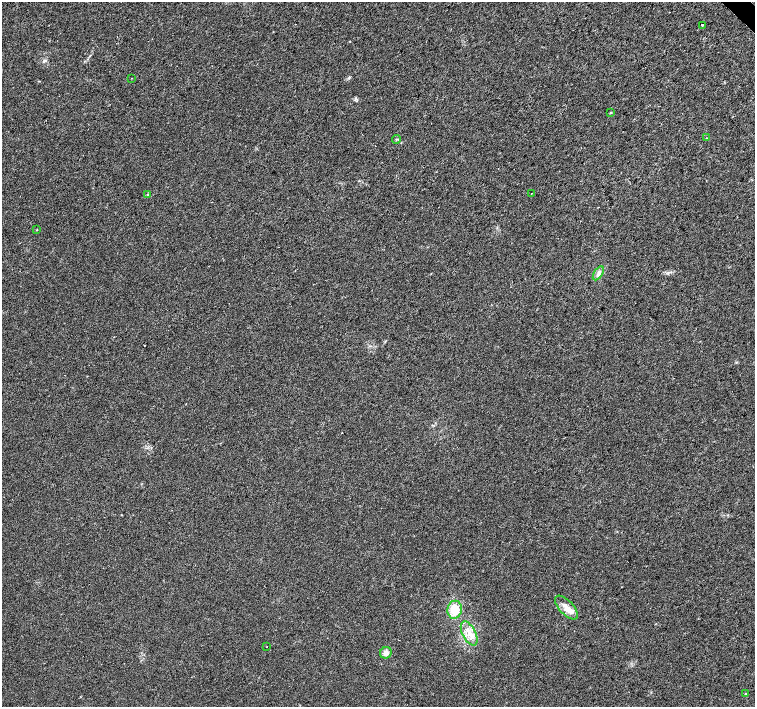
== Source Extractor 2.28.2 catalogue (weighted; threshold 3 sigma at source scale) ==
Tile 10 of 4 x 4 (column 2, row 3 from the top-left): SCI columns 1512-3017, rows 1633-3041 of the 6029 x 6018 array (HDU 1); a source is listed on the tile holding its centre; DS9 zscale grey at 2 x 2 block average (1 PNG px = mean of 2 x 2 image px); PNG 757 x 709 px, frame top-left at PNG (2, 2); each listed source drawn as its Kron ellipse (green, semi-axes under 4 px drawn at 4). Shown black and unused: <1% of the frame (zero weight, under 2 of 3 exposures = <1% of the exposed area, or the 3 px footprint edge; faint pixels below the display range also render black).
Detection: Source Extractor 2.28.2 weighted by HDU 2 'WHT'; one run over the whole footprint, this tile lists its part. Background 0.0207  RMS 0.0052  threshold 0.0236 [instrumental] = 3 sigma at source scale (4.5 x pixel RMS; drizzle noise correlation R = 1.50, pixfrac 1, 0.0396/0.0396 arcsec/px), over >= 5 px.
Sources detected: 17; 1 cosmic-ray / hot-pixel residue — neither listed nor drawn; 1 inside a brighter listed object's ellipse — not listed separately; the other 15 listed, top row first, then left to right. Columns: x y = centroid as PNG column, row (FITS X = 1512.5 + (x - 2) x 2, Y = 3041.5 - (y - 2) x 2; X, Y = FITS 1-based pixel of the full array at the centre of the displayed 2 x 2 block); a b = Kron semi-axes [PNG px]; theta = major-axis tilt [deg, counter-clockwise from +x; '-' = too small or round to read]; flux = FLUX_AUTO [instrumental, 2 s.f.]
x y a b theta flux
702 25 2 2 - 6.3
131 78 2 2 - 1.7
611 113 3 2 - 0.84
706 138 2 2 - 0.67
396 139 4 2 - 0.93
531 193 2 2 - 0.76
148 195 4 3 - 1.3
37 230 3 2 - 0.55
598 273 8 4 58 3.8
566 607 15 7 -47 11
455 610 9 7 79 22
469 633 13 6 -63 12
267 647 2 2 - 0.84
386 653 6 5 - 7.1
745 694 3 2 - 0.74
Diffuse or blended objects may show on this block-average render without a row.